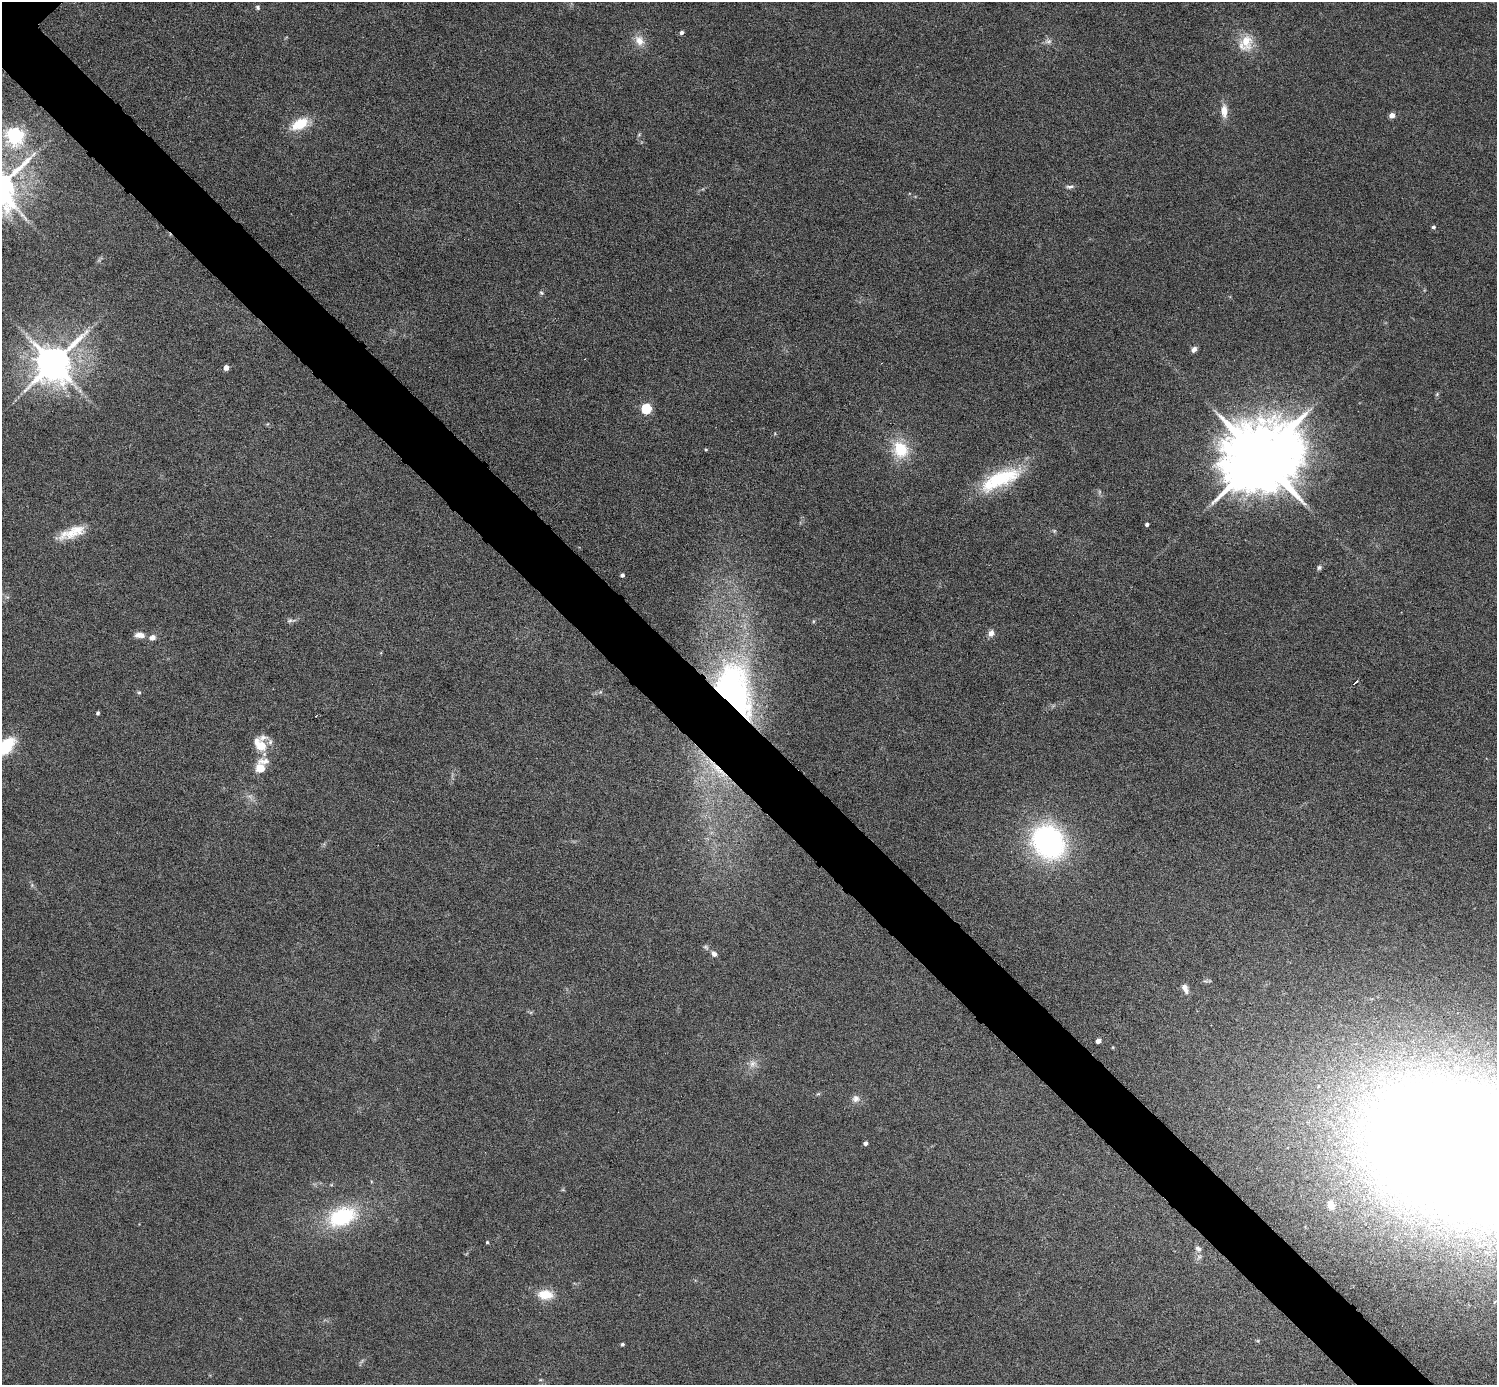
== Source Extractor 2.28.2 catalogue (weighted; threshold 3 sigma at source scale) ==
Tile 6 of 4 x 4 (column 2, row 2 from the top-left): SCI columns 1496-2990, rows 3063-4445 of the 5981 x 5981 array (HDU 1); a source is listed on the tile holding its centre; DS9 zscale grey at full resolution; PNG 1499 x 1387 px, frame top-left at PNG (2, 2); no overlay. Shown black and unused: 5% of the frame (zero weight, under 4 of 8 exposures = <1% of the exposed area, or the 3 px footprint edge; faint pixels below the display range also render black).
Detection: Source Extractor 2.28.2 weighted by HDU 2 'WHT'; one run over the whole footprint, this tile lists its part. Background 0.0442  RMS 0.0039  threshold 0.0158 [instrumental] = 3 sigma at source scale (4.09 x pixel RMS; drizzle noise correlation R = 1.36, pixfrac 0.8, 0.05/0.05 arcsec/px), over >= 5 px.
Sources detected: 55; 1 too faint to see at this stretch — not listed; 2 inside a brighter listed object's ellipse — not listed separately; the other 52 listed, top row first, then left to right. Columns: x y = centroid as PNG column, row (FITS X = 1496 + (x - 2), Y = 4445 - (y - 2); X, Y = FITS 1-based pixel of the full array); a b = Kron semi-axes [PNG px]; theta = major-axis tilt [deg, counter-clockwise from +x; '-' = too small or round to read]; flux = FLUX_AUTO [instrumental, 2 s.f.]
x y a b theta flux
258 7 6 5 - 0.64
681 32 4 4 - 1.1
639 40 15 11 -55 3.7
1049 41 9 6 1 1.2
1246 41 23 16 -82 7.5
1224 111 16 8 -88 3.8
1392 115 4 4 - 3.4
300 124 19 10 29 10
15 135 6 6 - 150
1070 187 10 5 1 0.94
1433 227 4 4 - 0.72
541 293 6 5 - 0.59
1194 349 7 5 57 1.5
53 363 11 10 - 1000
226 368 4 4 - 3.4
1437 394 6 4 48 0.49
646 409 5 5 - 29
706 449 4 3 - 0.37
900 449 18 15 -65 13
1260 457 21 17 34 5200
1000 479 55 18 25 23
1147 524 3 3 - 0.98
71 533 35 12 22 8.1
1319 567 6 5 - 0.74
622 575 4 4 - 1.2
290 620 8 5 17 0.81
991 633 9 6 66 1.8
139 635 12 7 -6 2.5
152 637 9 7 21 1.8
1355 682 6 2 42 1.1
734 690 66 38 -69 99
139 693 6 4 0 0.47
98 713 4 4 - 0.56
260 745 20 12 -44 7.5
5 746 21 12 47 18
260 768 11 9 -23 4.8
717 769 40 8 -45 9.7
1048 842 28 22 -55 87
714 954 7 6 - 1.4
1185 988 13 6 -68 2
1098 1041 4 4 - 2.7
752 1064 10 8 65 2.2
818 1094 6 4 17 0.45
856 1099 9 9 - 1.8
865 1143 4 4 - 1.5
1460 1151 120 77 -16 1700
1331 1205 8 6 -74 3.2
342 1217 34 21 20 27
487 1242 4 4 - 0.45
1198 1248 9 6 -25 1
545 1295 18 12 -4 6.7
622 1344 3 3 - 0.69
Overlapping masked pixels (flux is a lower limit): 2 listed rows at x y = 734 690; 717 769
Isophote crosses this tile's border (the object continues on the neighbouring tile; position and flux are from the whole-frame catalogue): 2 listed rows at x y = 5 746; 1460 1151